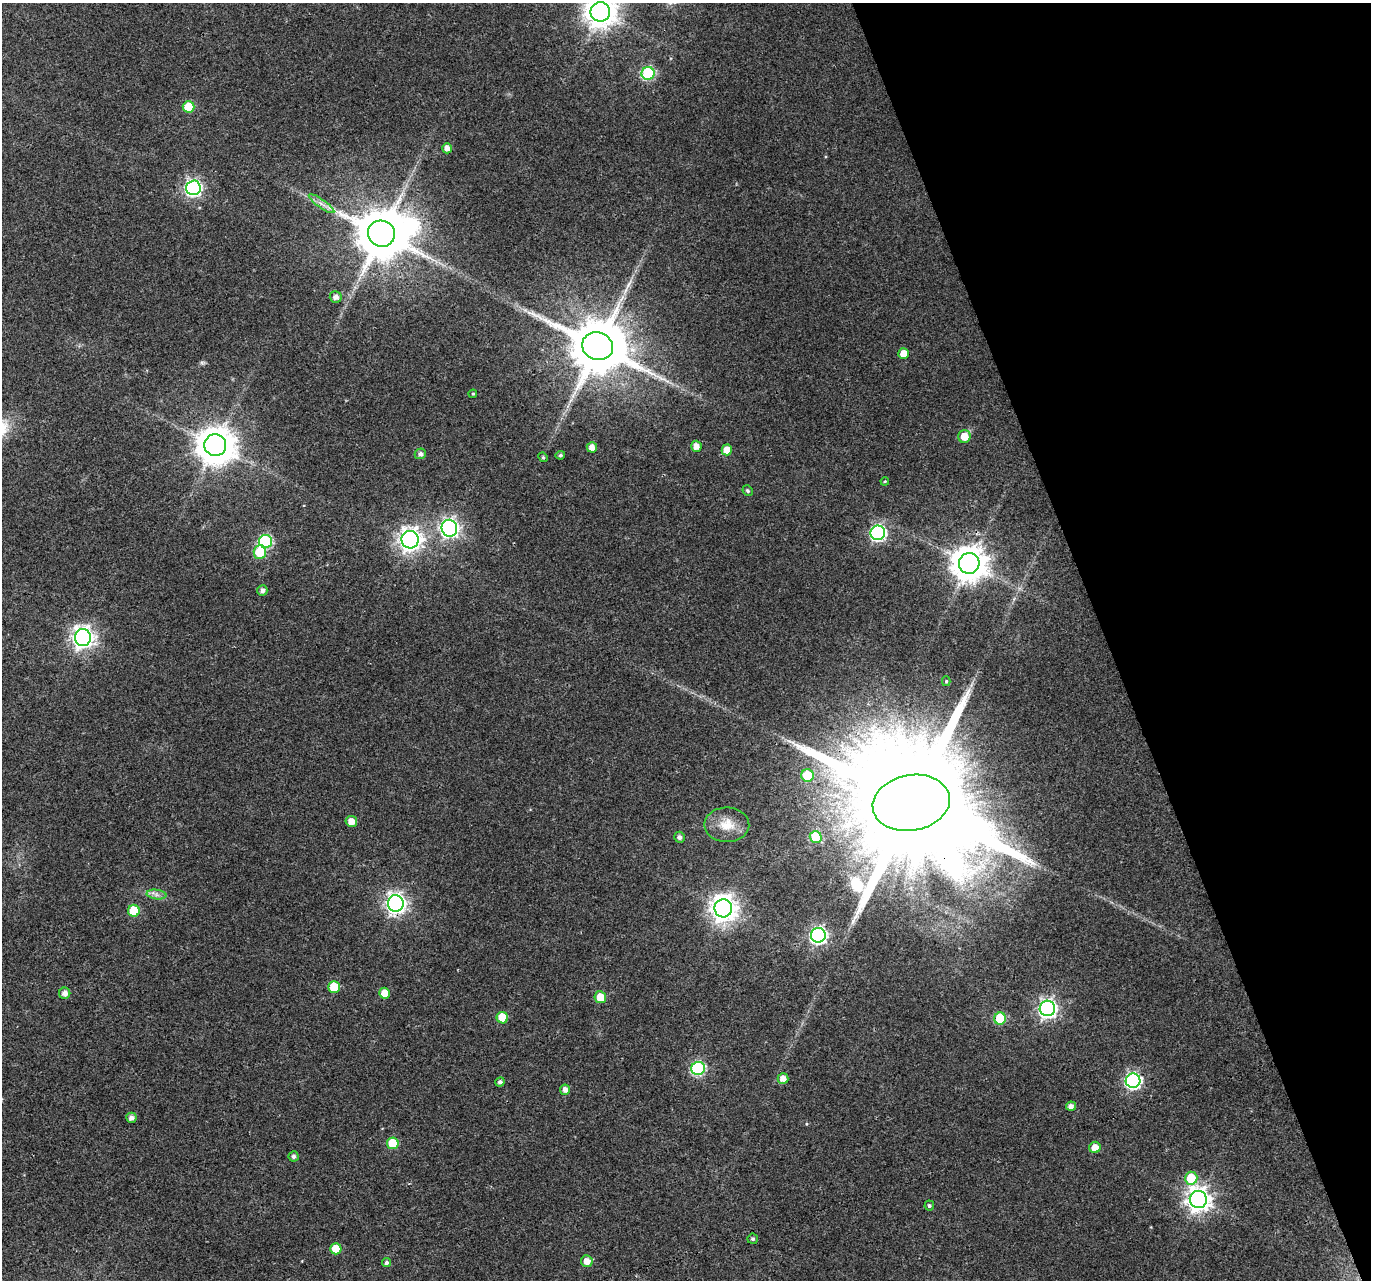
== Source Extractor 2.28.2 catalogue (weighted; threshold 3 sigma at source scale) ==
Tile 12 of 4 x 4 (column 4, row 3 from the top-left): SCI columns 4109-5477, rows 1411-2688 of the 5484 x 5319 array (HDU 1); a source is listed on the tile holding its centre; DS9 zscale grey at full resolution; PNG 1373 x 1282 px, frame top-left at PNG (2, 3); each listed source drawn as its Kron ellipse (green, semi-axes under 4 px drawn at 4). Shown black and unused: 19% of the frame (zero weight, under 3 of 4 exposures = <1% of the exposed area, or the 3 px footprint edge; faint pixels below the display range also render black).
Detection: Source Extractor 2.28.2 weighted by HDU 2 'WHT'; one run over the whole footprint, this tile lists its part. Background 0.0313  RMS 0.0039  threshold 0.0177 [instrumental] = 3 sigma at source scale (4.5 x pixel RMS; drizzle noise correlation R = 1.50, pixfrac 1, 0.0396/0.0396 arcsec/px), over >= 5 px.
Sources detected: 68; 1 too faint to see at this stretch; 1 inside a brighter object's white glare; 1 long thin detection or spike segment (spike, bleed or trail) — neither listed nor drawn; the other 65 listed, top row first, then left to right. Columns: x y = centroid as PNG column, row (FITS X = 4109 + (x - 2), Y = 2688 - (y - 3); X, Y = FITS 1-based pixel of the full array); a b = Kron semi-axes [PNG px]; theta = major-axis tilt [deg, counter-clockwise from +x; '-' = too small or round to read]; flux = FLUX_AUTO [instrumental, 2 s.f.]
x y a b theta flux
600 12 10 9 - 650
648 73 6 6 - 43
189 107 6 6 - 11
447 148 5 5 - 2.6
193 188 7 7 - 110
322 204 15 3 -35 1.9
381 234 13 13 - 2400
336 297 6 5 - 2.1
598 346 15 13 -20 3100
904 354 5 5 - 4.8
473 394 4 3 - 0.42
964 436 6 6 - 4.9
215 445 11 11 - 1000
696 446 6 5 - 2.6
592 447 5 5 - 3
727 450 5 5 - 4.5
420 454 5 5 - 1.5
560 455 4 4 - 0.73
543 457 5 4 - 0.49
885 481 4 3 - 0.36
748 491 5 5 - 0.73
449 528 8 7 - 160
878 533 7 7 - 91
410 540 8 8 - 280
265 541 6 6 - 50
260 552 7 6 - 14
969 563 10 10 - 850
262 591 5 5 - 1.7
83 638 8 8 - 240
946 681 5 4 - 0.54
807 775 6 6 - 13
911 803 39 28 10 25000
351 821 5 5 - 3.7
727 825 22 17 -1 7.6
679 837 5 5 - 1.3
816 837 6 6 - 18
156 895 10 5 -7 1.6
396 903 8 8 - 190
723 908 9 9 - 420
134 911 6 6 - 14
818 935 7 7 - 110
334 987 6 6 - 14
65 993 5 5 - 2.3
384 993 5 5 - 4.9
600 997 6 6 - 7
1047 1008 8 7 - 170
502 1018 6 5 - 9.7
1000 1018 6 6 - 18
698 1068 7 6 - 55
783 1079 5 5 - 3.1
1133 1081 7 7 - 96
500 1082 5 4 - 1.2
565 1090 5 5 - 2.3
1071 1106 5 4 - 2
131 1118 5 5 - 1.9
393 1143 6 5 - 15
1095 1147 6 5 - 3.7
294 1156 5 5 - 1.2
1191 1178 6 6 - 11
1198 1199 8 8 - 330
929 1206 5 5 - 0.83
753 1239 5 5 - 0.86
336 1249 5 5 - 7
587 1261 6 6 - 3.4
386 1263 4 4 - 0.99
Overlapping masked pixels (flux is a lower limit): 2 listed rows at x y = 911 803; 396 903
Isophote crosses this tile's border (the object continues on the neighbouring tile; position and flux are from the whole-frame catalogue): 1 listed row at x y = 600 12